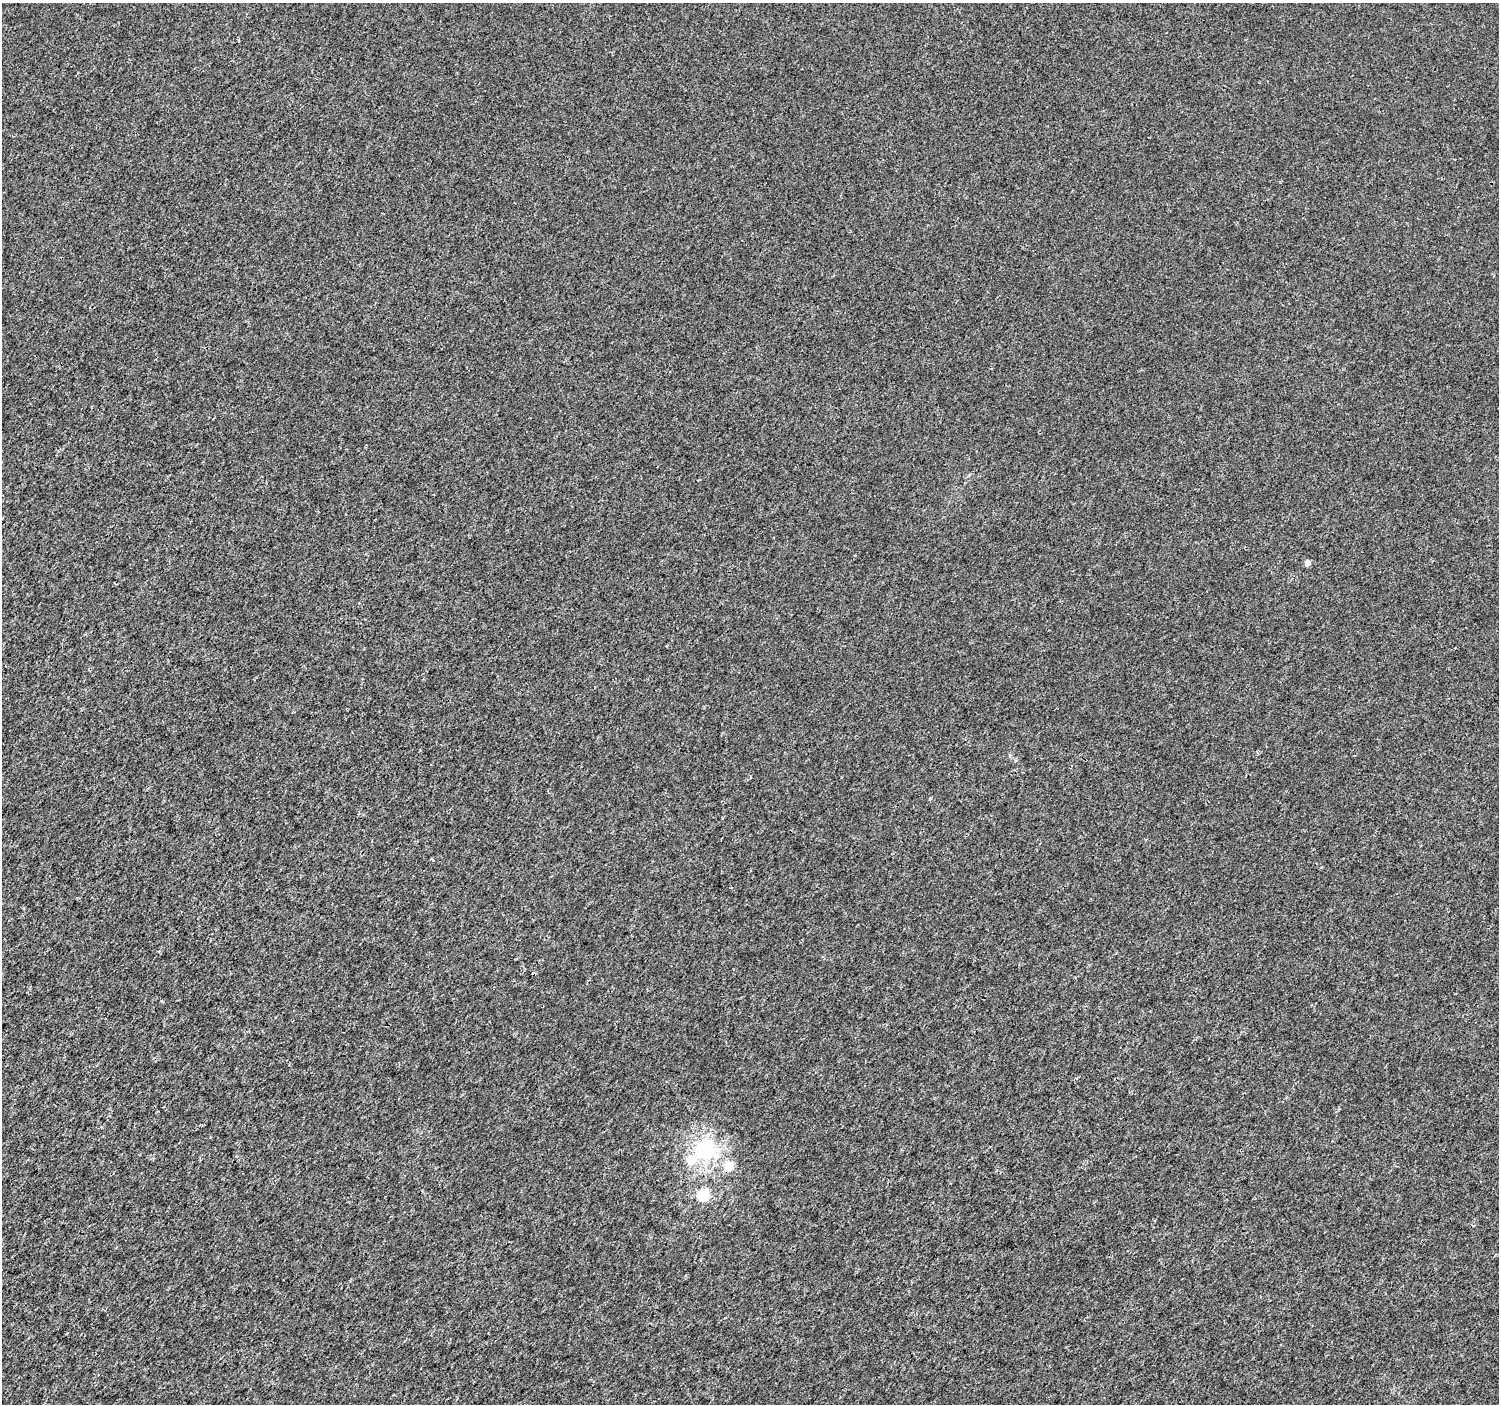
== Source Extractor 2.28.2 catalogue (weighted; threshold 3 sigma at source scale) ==
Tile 7 of 4 x 4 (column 3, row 2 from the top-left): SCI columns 3005-4501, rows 3048-4449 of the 6002 x 6028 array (HDU 1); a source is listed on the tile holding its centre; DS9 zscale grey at full resolution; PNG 1501 x 1406 px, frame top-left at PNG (2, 3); no overlay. Shown black and unused: <1% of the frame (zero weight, under 3 of 4 exposures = <1% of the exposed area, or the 3 px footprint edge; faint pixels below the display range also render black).
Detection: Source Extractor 2.28.2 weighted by HDU 2 'WHT'; one run over the whole footprint, this tile lists its part. Background 7.00e-05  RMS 0.0018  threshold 0.00813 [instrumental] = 3 sigma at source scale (4.5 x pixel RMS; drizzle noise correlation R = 1.50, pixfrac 1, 0.0396/0.0396 arcsec/px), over >= 5 px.
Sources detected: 5; all 5 listed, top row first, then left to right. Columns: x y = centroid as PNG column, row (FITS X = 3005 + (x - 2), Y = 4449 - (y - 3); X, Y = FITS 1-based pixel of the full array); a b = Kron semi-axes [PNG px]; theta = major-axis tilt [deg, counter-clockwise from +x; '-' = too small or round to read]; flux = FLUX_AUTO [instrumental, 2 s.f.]
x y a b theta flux
1308 563 6 5 - 0.73
704 1149 7 7 - 51
691 1160 8 7 - 3.3
728 1167 5 5 - 4.5
703 1195 6 6 - 12